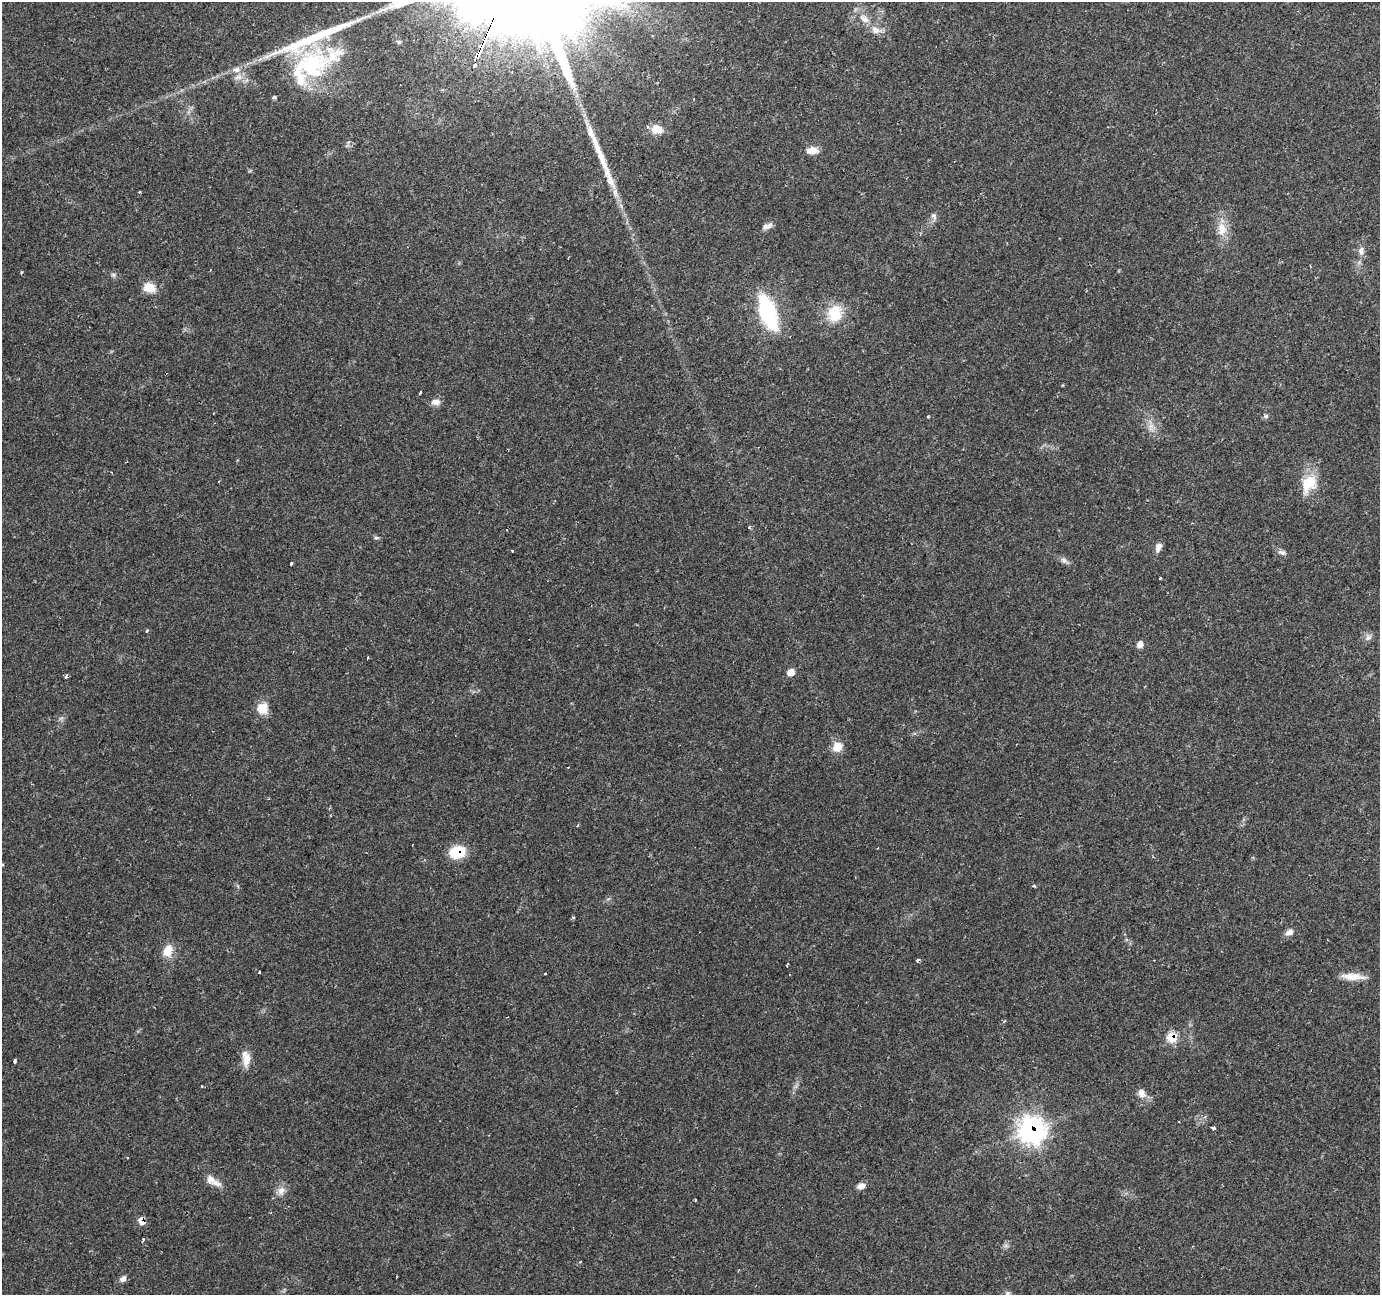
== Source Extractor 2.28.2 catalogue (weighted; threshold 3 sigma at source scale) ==
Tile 10 of 4 x 4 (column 2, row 3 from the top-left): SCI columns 1379-2756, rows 1502-2794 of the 5516 x 5652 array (HDU 1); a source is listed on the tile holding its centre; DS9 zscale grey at full resolution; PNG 1382 x 1297 px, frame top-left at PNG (2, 2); no overlay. Shown black and unused: <1% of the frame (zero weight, under 2 of 3 exposures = <1% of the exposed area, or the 3 px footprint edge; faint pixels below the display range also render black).
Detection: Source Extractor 2.28.2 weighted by HDU 2 'WHT'; one run over the whole footprint, this tile lists its part. Background 0.0606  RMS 0.0045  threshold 0.0203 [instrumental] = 3 sigma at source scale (4.5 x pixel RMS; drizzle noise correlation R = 1.50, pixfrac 1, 0.0396/0.0396 arcsec/px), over >= 5 px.
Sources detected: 78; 9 cosmic-ray / hot-pixel residue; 2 long thin detections or spike segments (spike, bleed or trail) — not listed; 5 inside a brighter listed object's ellipse — not listed separately; the other 62 listed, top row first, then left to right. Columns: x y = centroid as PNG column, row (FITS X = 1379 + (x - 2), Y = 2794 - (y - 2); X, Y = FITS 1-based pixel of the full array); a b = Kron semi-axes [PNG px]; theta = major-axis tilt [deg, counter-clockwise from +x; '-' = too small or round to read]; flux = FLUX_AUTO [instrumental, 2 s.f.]
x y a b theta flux
864 19 16 9 -36 4.7
876 30 15 10 -22 4
335 55 77 37 21 38
236 70 11 8 3 2.9
274 97 6 5 - 0.64
657 129 11 9 -2 7.2
812 150 13 8 3 4.5
934 216 10 6 -71 1.5
767 226 15 7 23 2.2
1222 229 20 13 -90 6.8
1361 251 12 8 86 2.5
114 275 7 5 -19 1
149 288 15 11 -19 6.9
768 312 38 16 -71 40
835 313 20 17 72 14
420 393 4 3 - 3.1
436 402 13 8 -2 2.6
1266 416 7 5 16 0.97
1151 427 13 6 79 2.6
1309 483 26 20 51 12
749 527 3 3 - 2.1
376 538 8 4 -8 0.78
1158 547 10 7 71 2.6
513 551 3 3 - 1
1282 552 11 6 -13 1.7
1064 560 9 7 -31 1.7
291 563 3 3 - 1.5
1160 578 3 3 - 0.85
147 631 3 3 - 0.79
1368 637 9 7 37 1.8
1140 644 8 6 78 2.4
368 657 3 2 - 0.43
790 672 7 7 - 3.9
262 708 12 12 - 6.9
61 718 7 4 18 0.89
837 747 12 11 - 5.5
457 852 14 11 14 17
3 865 3 3 - 0.94
573 917 5 3 - 0.54
1289 932 11 7 19 2.2
168 951 17 12 66 6.2
787 965 3 3 - 2.5
259 972 3 3 - 0.88
545 974 3 2 - 0.93
1353 976 29 8 -3 5.9
1171 1037 8 7 - 15
246 1059 20 10 80 5.2
15 1061 5 3 - 3.4
201 1086 3 3 - 0.37
1142 1093 12 10 -60 3.1
1179 1122 2 2 - 0.35
1213 1128 3 3 - 13
1032 1130 12 11 - 240
211 1179 15 11 -50 4.2
861 1186 9 7 17 2.6
281 1191 12 10 77 3.3
695 1200 3 2 - 1.3
141 1221 8 6 -72 3.9
143 1239 4 3 - 2.1
1006 1246 7 4 -18 0.9
123 1279 9 6 42 2
1007 1293 7 6 - 1.1
Overlapping masked pixels (flux is a lower limit): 4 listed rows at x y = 457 852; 1171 1037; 1032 1130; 141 1221
Isophote crosses this tile's border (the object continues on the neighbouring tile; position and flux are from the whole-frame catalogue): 2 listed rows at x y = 3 865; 1007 1293